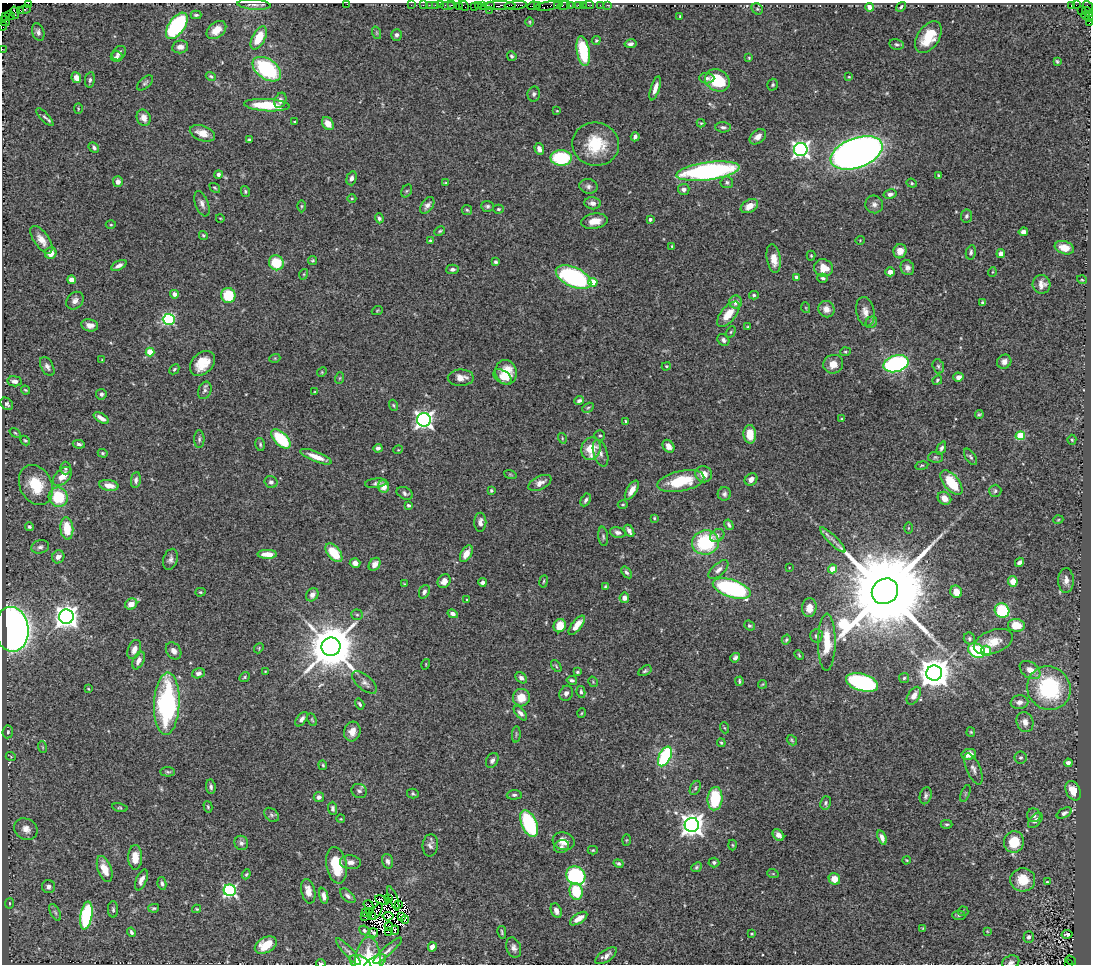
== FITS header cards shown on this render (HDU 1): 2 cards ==
NAXIS1  =                 1089
NAXIS2  =                  962

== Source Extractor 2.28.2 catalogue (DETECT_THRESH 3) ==
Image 1089 x 962 px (HDU 1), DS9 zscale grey, 1 PNG px = 1 image px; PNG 1093 x 966 px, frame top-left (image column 1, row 962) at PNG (2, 3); each listed source drawn as its Kron ellipse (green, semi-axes under 4 px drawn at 4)
Background 0.967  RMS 0.043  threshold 0.13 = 3 sigma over >= 5 px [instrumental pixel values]
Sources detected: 491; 16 with non-positive FLUX_AUTO (blend fragments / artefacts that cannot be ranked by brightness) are neither listed nor drawn; the other 475 listed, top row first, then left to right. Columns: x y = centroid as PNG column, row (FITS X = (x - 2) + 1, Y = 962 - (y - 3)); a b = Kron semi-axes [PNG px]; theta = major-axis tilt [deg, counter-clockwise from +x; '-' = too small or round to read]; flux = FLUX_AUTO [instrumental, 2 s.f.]
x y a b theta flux
28 3 2 2 - 50
347 4 2 2 - 27
254 5 16 5 -4 13
411 5 2 2 - 30
423 5 2 2 - 40
429 5 2 2 - 27
436 5 3 3 - 150
440 5 2 2 - 39
448 5 7 2 0 100
452 5 3 2 - 69
483 5 3 3 - 110
499 5 16 3 1 660
516 5 11 3 5 300
537 5 3 2 - 110
558 5 2 2 - 63
564 5 6 3 11 110
570 5 2 2 - 17
578 5 3 2 - 73
583 5 2 2 - 12
589 5 5 2 - 46
600 5 2 2 - 14
607 5 3 2 - 9.7
1071 5 3 3 - 230
1076 5 3 2 - 11
459 6 2 2 - 21
464 6 5 2 - 62
474 6 2 2 - 26
478 6 3 2 - 51
490 6 4 3 - 96
533 6 6 3 7 180
549 6 14 4 9 280
1088 6 6 2 -51 72
870 7 4 4 - 22
901 7 5 4 - 7.1
757 9 6 5 - 4.7
25 10 6 3 16 3.3
489 10 2 2 - 21
21 11 4 3 - 52
1081 11 3 2 - 37
15 12 6 3 -77 95
1088 12 6 3 -33 79
10 15 5 2 - 60
196 15 5 3 - 4.5
1086 15 4 3 - 95
680 16 3 2 - 2
6 17 3 2 - 55
1089 17 4 2 - 66
4 21 6 4 -37 150
530 22 5 3 - 3
1089 23 4 2 - 42
3 26 4 4 - 48
177 26 15 8 55 360
216 30 11 7 38 37
38 32 9 6 -71 10
377 33 6 4 -71 4
397 35 6 5 - 6.5
928 37 18 10 56 79
259 38 12 6 63 77
596 40 5 4 - 3.6
631 44 6 4 11 8.2
897 44 7 5 -12 6.2
180 47 8 6 10 15
2 49 2 2 - 14
583 51 15 6 -80 160
119 53 8 6 49 11
512 56 5 4 - 4.7
117 57 6 5 - 7
749 58 4 3 - 2.7
1057 61 4 3 - 3.8
267 69 16 10 -35 270
211 76 5 4 - 5.1
849 77 3 2 - 2.2
76 78 5 4 - 25
707 78 7 5 -2 8.6
90 80 8 5 82 6.8
717 80 13 10 -28 120
145 83 9 5 40 6.7
773 85 6 5 - 4.7
655 88 12 4 73 18
534 94 7 6 - 8.1
280 100 8 5 68 12
267 105 22 6 -3 120
78 109 5 3 - 2.5
557 111 4 2 - 2.1
45 117 11 4 -46 7.2
144 118 8 6 -69 19
295 122 4 3 - 3.5
701 123 4 4 - 3.2
328 124 7 5 -54 27
723 127 8 5 -4 7.3
202 133 13 7 -19 35
635 137 5 3 - 8.2
758 137 9 6 41 19
249 140 3 3 - 3.3
596 144 23 21 -11 120
94 147 6 4 -47 6.3
539 149 6 4 -71 14
801 149 6 6 - 1100
856 153 27 15 20 3100
561 158 10 7 -2 190
708 171 32 9 7 600
218 174 4 4 - 7.5
938 175 4 3 - 2.7
351 178 7 5 74 11
118 182 5 5 - 12
727 182 6 6 - 6.2
445 183 4 3 - 2.9
912 183 5 4 - 3.7
588 186 9 7 -12 10
215 188 6 3 -36 3.6
684 189 6 5 - 12
245 191 5 4 - 4.3
407 191 7 5 59 4.8
890 194 6 4 12 9.8
352 199 4 3 - 3
592 203 8 6 -7 15
202 204 13 6 -69 15
874 204 9 8 - 14
427 205 9 5 55 14
301 206 6 4 90 4.3
487 206 6 5 - 6.2
749 206 9 6 32 34
498 209 5 4 - 4.3
467 210 5 5 - 4.2
966 216 6 5 - 6.5
220 218 4 2 - 2.4
379 218 5 4 - 6.8
650 219 4 4 - 6
595 221 13 7 8 33
111 225 5 3 - 2.9
440 231 6 4 27 3.7
1023 232 4 4 - 13
203 235 4 4 - 4.4
41 240 16 7 -55 29
430 240 3 3 - 3.2
860 240 5 3 - 2.3
672 246 3 3 - 2.4
1064 248 10 6 -17 38
900 251 7 6 - 26
971 252 7 5 77 6.1
51 253 6 5 - 28
1001 254 4 4 - 18
811 256 5 4 - 3.2
774 259 14 7 -81 37
313 260 4 4 - 3.7
496 262 4 3 - 5.7
276 263 7 7 - 76
119 265 8 4 27 13
824 268 10 8 -23 40
907 268 8 6 -66 12
453 269 6 4 3 9.4
890 272 5 4 - 17
992 272 5 3 - 2.4
304 274 5 3 - 2.9
574 277 19 9 -24 390
796 277 4 3 - 5.2
823 278 5 4 - 5.3
71 280 4 4 - 22
1082 280 5 3 - 2.6
593 282 4 4 - 59
1042 284 9 9 - 20
174 294 4 4 - 13
228 295 7 7 - 110
754 295 5 4 - 4.7
75 301 10 7 47 14
736 302 6 6 - 18
983 303 3 3 - 5
806 308 5 3 - 2.5
826 309 8 7 - 23
377 311 5 3 - 3.1
865 312 15 9 -79 23
728 314 15 7 50 47
169 319 6 5 - 330
871 322 6 5 - 5.3
90 325 8 6 -12 18
748 327 3 3 - 3
731 332 6 4 62 3.7
723 340 6 5 - 8.8
150 352 4 4 - 81
845 352 5 4 - 3.8
275 358 5 3 - 2.9
102 360 4 4 - 2.3
1004 362 7 6 - 14
202 363 14 10 45 54
833 364 10 9 - 30
896 364 13 8 16 520
47 366 10 6 -61 11
666 366 5 4 - 3.2
938 366 7 5 -74 6.3
174 369 5 3 - 4.6
322 372 5 4 - 3.2
506 372 12 10 -78 60
502 377 10 6 -34 23
958 377 5 4 - 16
340 378 6 3 71 3.2
461 378 13 8 1 23
937 380 5 4 - 3.9
15 381 7 5 -8 12
25 390 5 3 - 3.3
205 390 9 6 68 8.7
315 391 4 2 - 2.4
101 394 5 5 - 7.3
579 401 5 4 - 7.9
7 404 7 5 -44 8.7
393 405 6 4 -71 3.6
588 408 6 4 30 3.9
979 414 4 3 - 4.1
101 418 8 3 -31 16
842 418 4 2 - 2.4
424 420 7 7 - 1300
626 422 4 3 - 3.8
15 433 6 3 -36 2.8
750 434 9 6 -87 47
600 436 5 5 - 4.9
1020 436 5 4 - 120
562 438 5 3 - 2.9
199 439 9 5 90 6.3
281 439 12 6 -45 160
1072 440 5 4 - 4.4
25 441 5 3 - 3.5
79 444 6 4 -8 6.4
260 444 6 5 - 5.1
668 446 7 5 -54 20
378 448 4 4 - 11
941 448 7 4 66 6.7
591 449 11 9 70 71
398 450 5 3 - 2.3
103 453 5 4 - 3.7
600 453 14 7 -73 16
316 457 16 5 -22 36
935 457 7 5 1 5.6
971 457 9 5 -55 6.3
922 466 6 3 9 3.4
65 468 6 5 - 5.1
510 474 6 4 -19 3.5
704 474 8 8 - 31
62 476 11 7 45 33
751 479 7 5 42 16
136 480 8 5 83 8.8
681 481 24 10 11 130
271 482 6 6 - 8.4
951 482 15 7 -50 100
376 483 11 4 6 7.1
540 483 12 7 26 20
36 485 21 16 -63 87
109 485 10 5 -10 30
384 486 6 5 - 30
632 490 11 5 58 25
491 491 4 4 - 4.1
995 491 6 6 - 5.3
405 493 9 5 -27 8.2
724 494 7 6 - 8.2
58 497 10 9 - 110
944 498 7 6 - 27
586 500 7 4 62 7.8
623 504 5 4 - 3.6
408 505 3 3 - 6.9
654 518 4 3 - 3
1058 520 5 3 - 2.6
480 522 9 6 90 16
729 525 5 3 - 6.4
29 527 4 4 - 5.4
908 528 5 3 - 2.8
67 529 11 6 -84 71
629 531 7 3 -60 14
618 532 8 5 -14 10
717 535 7 6 - 11
603 536 10 4 -83 6.4
833 540 17 4 -44 14
705 542 13 12 - 220
40 547 9 6 16 9.1
334 553 11 6 -50 94
267 554 10 4 -1 31
466 554 9 5 60 34
58 557 6 6 - 14
170 559 11 7 73 11
1019 562 5 3 - 12
355 563 5 4 - 17
375 564 7 5 55 17
789 568 2 2 - 1.6
833 569 4 4 - 54
718 570 12 6 43 15
626 572 6 4 -53 6.6
1066 580 12 8 -89 19
444 581 7 6 - 19
543 581 6 3 80 3
1013 581 5 5 - 29
482 582 4 4 - 9.5
405 584 4 3 - 2.9
605 586 4 3 - 3.4
732 589 20 8 -19 390
885 591 14 12 39 88000
200 592 5 4 - 3.8
424 592 7 5 67 8.3
956 592 6 5 - 30
312 595 7 6 - 16
624 598 5 4 - 16
467 599 4 2 - 2
131 604 6 5 - 29
809 608 9 7 85 28
1002 610 7 7 - 170
453 614 5 4 - 9.5
357 615 6 5 - 5.4
66 617 7 7 - 2500
577 625 11 5 53 32
1016 625 8 6 -7 54
560 626 7 6 - 50
749 626 6 4 -39 5.1
12 629 22 17 -85 2000
816 636 7 6 - 8.8
969 638 6 5 - 7
786 640 5 4 - 4
827 642 28 9 89 79
993 642 20 11 21 48
331 647 9 9 - 16000
259 648 5 4 - 3.4
134 650 10 6 68 20
174 651 9 7 -56 17
976 651 9 7 -27 200
986 651 5 5 - 43
799 655 5 3 - 3.2
735 658 5 4 - 7.5
139 660 9 5 65 17
426 664 5 3 - 2.6
556 666 7 3 -55 3.8
1030 670 11 7 -36 29
265 671 3 2 - 1.9
645 671 7 4 30 5
577 672 4 3 - 4.1
198 673 6 5 - 9.3
934 673 8 7 - 5200
245 677 5 3 - 3.6
521 678 6 5 - 10
904 678 5 5 - 4.4
572 680 5 4 - 6.5
739 681 4 3 - 4.2
364 682 15 7 -39 14
593 682 5 3 - 2.5
862 682 16 8 -16 380
762 684 4 3 - 2.4
1049 688 22 21 - 300
88 689 4 3 - 2.7
581 692 6 4 -79 6.3
566 693 8 6 60 11
914 696 10 6 58 22
521 698 8 8 - 45
1019 702 9 7 8 16
167 704 31 13 87 460
360 704 6 3 -58 5.1
520 713 8 4 -49 9.7
582 713 5 3 - 2.4
301 719 8 4 51 11
312 720 7 4 -65 3.6
1025 722 10 8 -71 21
725 728 5 3 - 2.7
352 731 10 8 74 26
8 732 6 5 - 4.9
971 732 4 4 - 3.2
516 734 8 3 85 4.1
792 740 6 4 -49 4.2
721 743 4 3 - 4.1
42 747 6 3 -70 3.3
969 754 7 5 9 31
665 756 10 6 63 300
11 757 5 3 - 2.6
1021 758 6 6 - 7.1
492 760 8 5 60 9.9
1068 763 4 4 - 9.9
323 765 5 4 - 3.7
973 769 16 7 -67 16
168 772 7 4 -4 5.1
211 787 7 4 -83 6.8
695 788 7 5 62 5.6
359 791 8 7 - 8.7
1073 791 10 7 -64 38
413 793 5 4 - 4.4
965 793 9 3 69 3.6
514 795 7 4 2 6
926 796 9 5 74 7.7
319 797 5 5 - 11
715 799 11 7 85 130
825 803 7 5 81 6
208 807 6 4 -75 3.7
120 808 8 4 -11 4.3
333 808 6 4 -89 7.7
1064 813 8 4 29 8.3
271 815 8 6 -42 6.6
1034 815 7 6 - 10
341 819 4 3 - 2.2
1035 820 9 5 49 13
529 824 14 7 -66 290
947 824 6 4 -1 4.9
692 825 7 7 - 2400
26 829 12 10 -32 23
778 835 6 5 - 17
882 837 7 4 -71 15
626 840 6 4 88 2.9
564 841 11 8 -18 30
1014 842 11 10 - 81
241 843 7 6 - 9.1
430 845 11 7 83 12
732 845 5 3 - 3.1
561 846 8 6 20 8.1
593 850 5 4 - 3.2
135 857 12 7 -90 43
906 860 4 2 - 2.3
388 861 7 5 -72 9.7
350 862 10 7 -5 16
714 862 5 5 - 6.2
618 863 5 4 - 5.4
336 865 18 10 -80 100
696 867 6 4 41 4.4
105 869 13 6 -69 40
246 874 5 4 - 3.7
773 874 6 3 -19 3.1
576 876 10 9 - 310
834 879 6 5 - 34
141 880 11 5 67 16
1023 880 12 11 - 62
1047 882 3 2 - 2.7
162 883 6 4 -81 7
48 887 6 6 - 12
230 890 6 6 - 560
308 891 12 6 -77 27
576 891 8 6 -78 100
324 896 8 4 -79 11
348 896 9 5 -42 9.6
393 898 13 3 -69 6
388 899 4 2 - 3.4
382 900 7 2 -25 3.8
9 903 5 4 - 5
369 905 5 2 - 7.2
398 905 3 2 - 7.4
154 908 5 4 - 4.3
113 909 8 5 -89 5.8
197 909 4 4 - 2.8
556 911 8 5 -65 15
963 911 5 5 - 3.5
55 912 9 5 -63 7.1
365 912 3 2 - 2.1
370 912 3 2 - 1.7
377 912 9 4 60 1
86 915 14 6 80 280
372 915 2 2 - 3.7
959 915 6 5 - 4.8
388 916 5 4 - 3
402 916 3 3 - 3
365 917 2 2 - 7.2
405 919 4 2 - 1.9
579 919 10 5 34 26
389 926 4 2 - 1.1
923 928 4 4 - 2.8
364 930 5 4 - 7.9
395 930 5 3 - 7.3
987 931 4 3 - 2.4
131 932 5 3 - 5.9
389 932 3 2 - 2.4
502 932 6 3 -79 4.3
373 933 5 3 - 5.5
752 934 4 3 - 2.8
1067 934 5 4 - 7.3
1029 937 6 5 - 7.7
266 945 12 7 30 59
432 947 4 4 - 16
514 948 10 7 -71 13
388 951 18 4 42 13
348 952 17 4 -47 13
606 956 12 5 34 15
1071 960 6 2 -36 81
1011 962 9 6 24 10
321 963 4 3 - 4.9
360 963 11 7 -28 52
368 963 25 12 88 110
375 963 13 6 34 57
1069 963 3 3 - 97
At the frame edge (FLAGS 8, measured only in part): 14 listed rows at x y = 28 3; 347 4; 1088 6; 1089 17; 4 21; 1089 23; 3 26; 2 49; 1011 962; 321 963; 360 963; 368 963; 375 963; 1069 963
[16 non-positive-flux detections neither listed nor drawn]